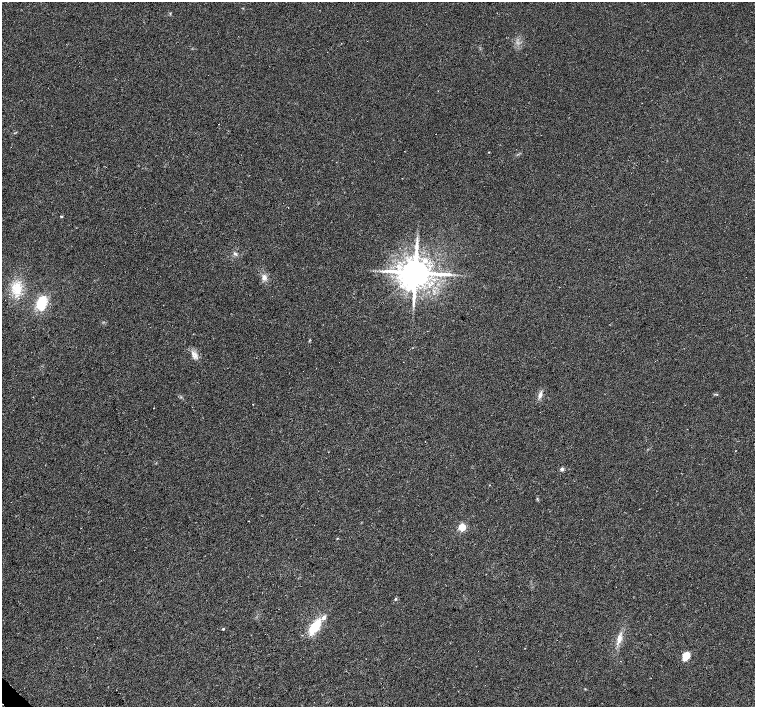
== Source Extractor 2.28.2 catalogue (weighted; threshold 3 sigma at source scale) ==
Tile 7 of 4 x 4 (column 3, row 2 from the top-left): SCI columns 3012-4516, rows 2970-4378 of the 6024 x 6005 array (HDU 1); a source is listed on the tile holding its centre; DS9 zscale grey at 2 x 2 block average (1 PNG px = mean of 2 x 2 image px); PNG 757 x 709 px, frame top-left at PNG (2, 2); no overlay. Shown black and unused: <1% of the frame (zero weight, under 3 of 6 exposures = <1% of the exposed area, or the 3 px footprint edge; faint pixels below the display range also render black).
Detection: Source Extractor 2.28.2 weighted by HDU 2 'WHT'; one run over the whole footprint, this tile lists its part. Background 0.00658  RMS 0.0039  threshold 0.0159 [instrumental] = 3 sigma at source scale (4.09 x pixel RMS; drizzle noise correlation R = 1.36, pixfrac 0.8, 0.0396/0.0396 arcsec/px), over >= 5 px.
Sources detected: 21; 1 inside a brighter listed object's ellipse — not listed separately; the other 20 listed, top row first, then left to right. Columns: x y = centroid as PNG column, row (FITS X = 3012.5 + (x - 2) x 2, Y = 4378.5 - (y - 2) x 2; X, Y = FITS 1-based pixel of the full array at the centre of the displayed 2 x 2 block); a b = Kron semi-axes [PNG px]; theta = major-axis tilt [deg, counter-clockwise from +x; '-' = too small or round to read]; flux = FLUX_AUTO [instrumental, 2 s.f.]
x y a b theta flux
488 152 2 2 - 0.49
61 216 3 2 - 1.2
235 254 5 3 - 1.4
415 273 8 8 - 2100
264 277 8 6 81 3.8
17 288 19 14 88 19
41 303 13 8 77 32
193 356 4 2 - 1.3
540 395 9 5 71 3.2
253 404 2 2 - 0.37
562 469 5 4 - 1.9
490 485 2 2 - 0.35
462 527 3 3 - 41
337 539 3 2 - 0.49
395 599 3 3 - 0.93
315 626 14 6 57 28
223 629 3 2 - 1.1
619 639 14 6 78 6.5
525 648 2 2 - 0.29
686 656 10 7 68 8.3
Diffuse or blended objects may show on this block-average render without a row.